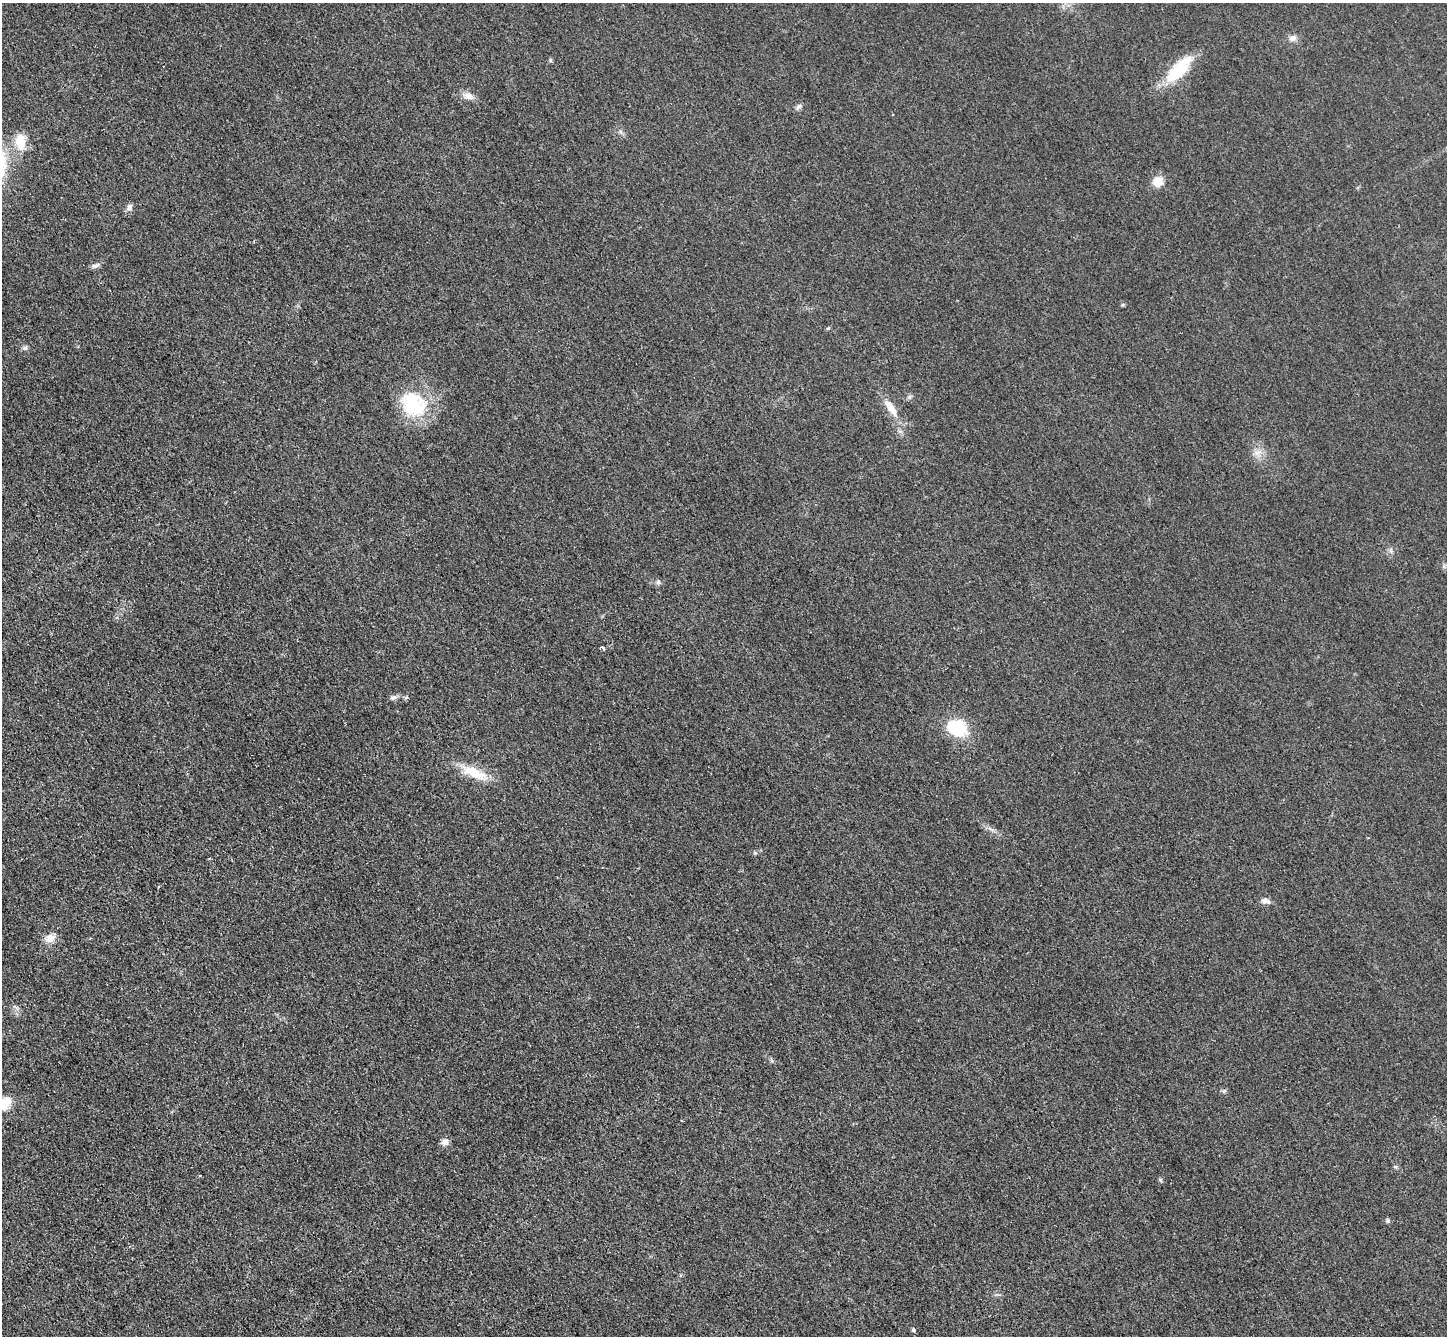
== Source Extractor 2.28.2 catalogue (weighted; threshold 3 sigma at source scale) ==
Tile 7 of 4 x 4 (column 3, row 2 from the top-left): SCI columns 2913-4357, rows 2975-4308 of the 5823 x 5815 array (HDU 1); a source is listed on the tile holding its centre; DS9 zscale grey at full resolution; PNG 1449 x 1338 px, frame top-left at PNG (2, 3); no overlay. Shown black and unused: <1% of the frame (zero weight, under 3 of 4 exposures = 2% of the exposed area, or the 3 px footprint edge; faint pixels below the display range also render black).
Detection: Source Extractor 2.28.2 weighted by HDU 2 'WHT'; one run over the whole footprint, this tile lists its part. Background 0.0191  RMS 0.0044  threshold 0.0197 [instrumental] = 3 sigma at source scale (4.5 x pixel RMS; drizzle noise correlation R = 1.50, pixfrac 1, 0.05/0.05 arcsec/px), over >= 5 px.
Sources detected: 26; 1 cosmic-ray / hot-pixel residue — not listed; the other 25 listed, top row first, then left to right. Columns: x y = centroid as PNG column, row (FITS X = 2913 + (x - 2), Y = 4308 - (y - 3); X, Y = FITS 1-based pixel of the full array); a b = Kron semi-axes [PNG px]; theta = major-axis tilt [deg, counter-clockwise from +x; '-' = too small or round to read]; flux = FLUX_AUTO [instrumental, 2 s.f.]
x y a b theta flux
1293 38 11 7 24 1.9
1179 69 39 15 47 19
468 96 14 9 -29 2.9
799 107 11 4 45 0.99
20 141 22 14 -85 8
1158 181 13 12 - 4.6
129 207 10 7 59 1.7
96 265 9 5 29 1.4
828 328 6 3 43 0.48
25 348 8 5 20 1.1
413 404 36 29 -32 26
891 408 31 9 -53 6.3
658 582 7 6 - 0.98
603 648 4 3 - 2.2
393 697 10 6 19 1.4
956 728 24 18 -19 19
474 773 37 13 -23 11
755 853 6 3 -19 0.54
1266 901 13 6 -15 1.9
50 938 15 10 33 3.8
2 1104 22 13 22 11
445 1142 10 8 11 2.2
1161 1180 6 4 -89 0.64
1388 1221 6 4 -45 0.68
913 1330 5 5 - 0.75
Isophote crosses this tile's border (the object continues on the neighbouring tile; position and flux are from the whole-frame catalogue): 1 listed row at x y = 2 1104